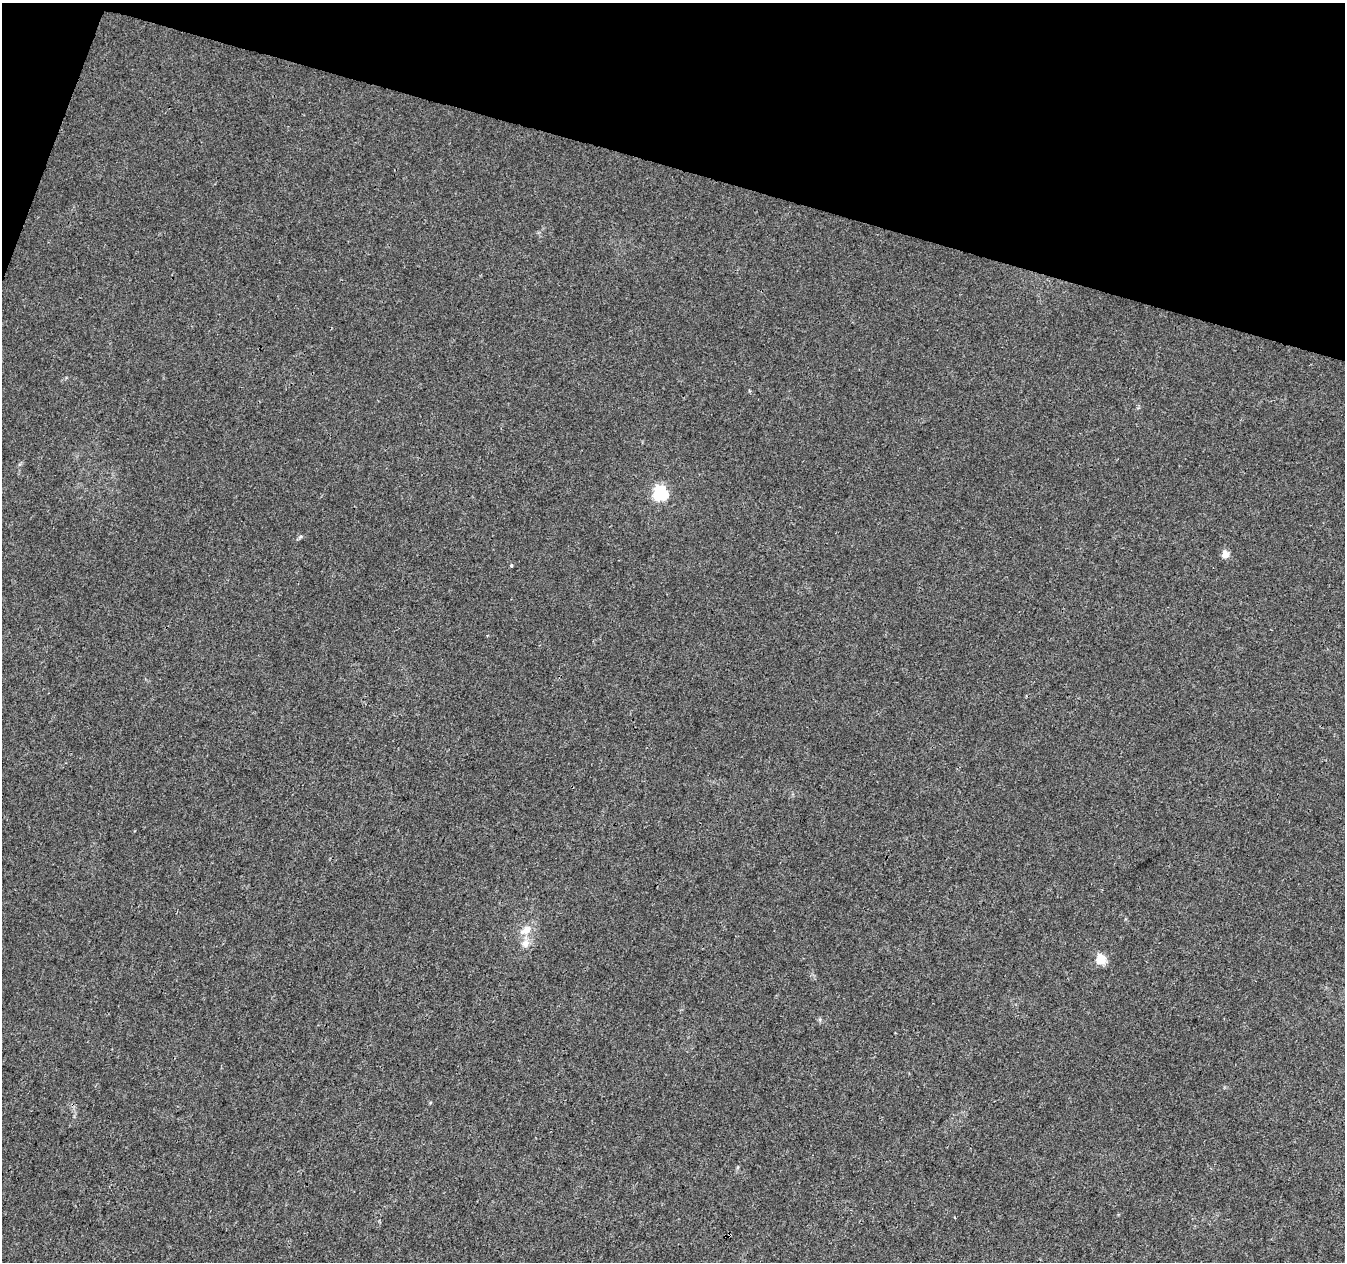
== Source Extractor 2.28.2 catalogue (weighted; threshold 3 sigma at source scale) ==
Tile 2 of 4 x 4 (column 2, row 1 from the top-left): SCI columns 1346-2688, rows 4002-5261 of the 5385 x 5542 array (HDU 1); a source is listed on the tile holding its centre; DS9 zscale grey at full resolution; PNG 1347 x 1264 px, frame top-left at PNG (2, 3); no overlay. Shown black and unused: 14% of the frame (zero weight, under 3 of 4 exposures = <1% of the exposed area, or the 3 px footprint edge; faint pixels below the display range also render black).
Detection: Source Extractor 2.28.2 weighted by HDU 2 'WHT'; one run over the whole footprint, this tile lists its part. Background 0.00635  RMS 0.0029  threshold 0.013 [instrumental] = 3 sigma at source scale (4.5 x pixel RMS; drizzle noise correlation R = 1.50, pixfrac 1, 0.0396/0.0396 arcsec/px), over >= 5 px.
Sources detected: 7; all 7 listed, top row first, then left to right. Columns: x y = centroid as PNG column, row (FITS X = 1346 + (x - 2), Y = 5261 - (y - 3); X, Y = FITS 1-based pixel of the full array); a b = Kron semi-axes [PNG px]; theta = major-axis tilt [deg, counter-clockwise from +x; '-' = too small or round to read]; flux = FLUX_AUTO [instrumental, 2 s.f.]
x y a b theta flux
660 493 6 6 - 54
1225 554 5 4 - 6
511 565 4 3 - 0.34
526 930 17 10 34 3.3
525 943 12 10 71 2.2
1101 959 5 5 - 15
730 1235 3 2 - 0.27
Overlapping masked pixels (flux is a lower limit): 1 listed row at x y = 730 1235